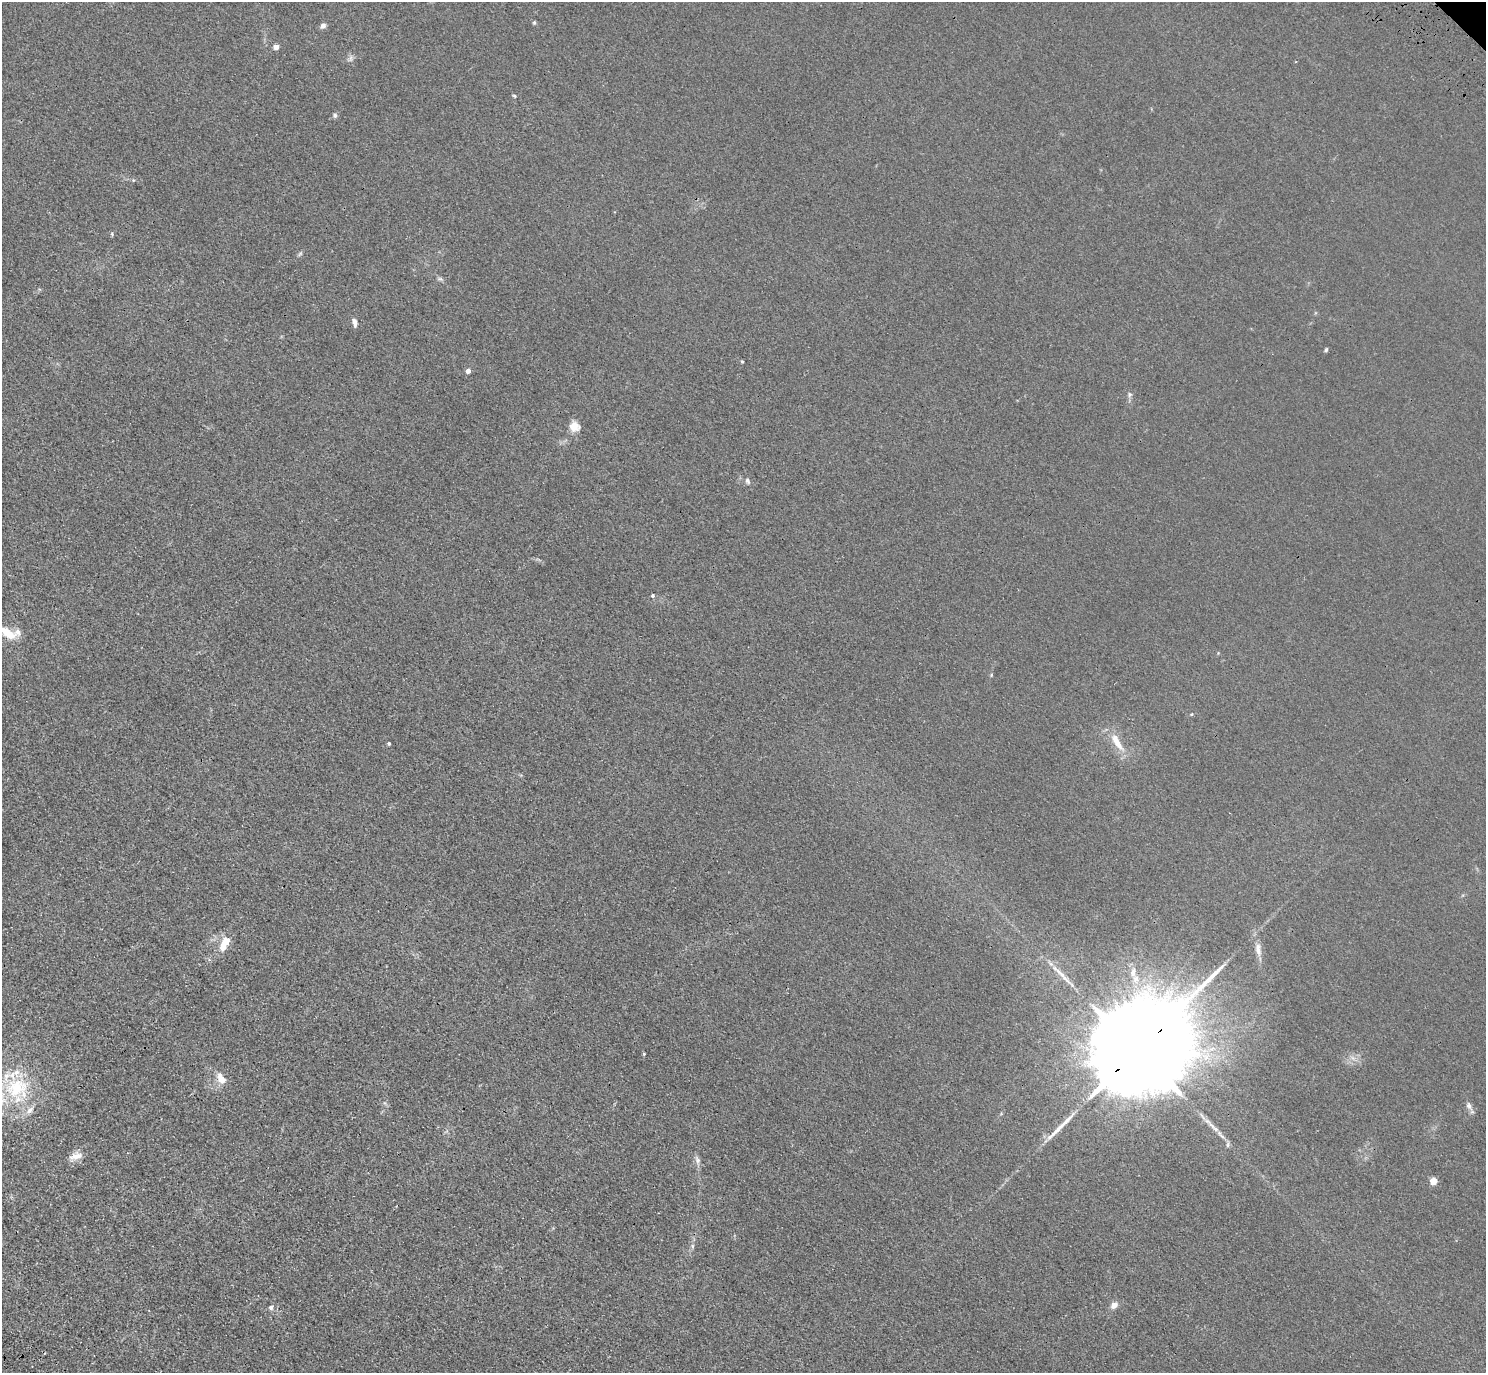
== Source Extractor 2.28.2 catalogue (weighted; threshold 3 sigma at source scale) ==
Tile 7 of 4 x 4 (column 3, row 2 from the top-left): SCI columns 3061-4544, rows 3130-4500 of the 6120 x 6120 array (HDU 1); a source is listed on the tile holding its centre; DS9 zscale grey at full resolution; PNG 1488 x 1375 px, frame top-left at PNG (2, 2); no overlay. Shown black and unused: <1% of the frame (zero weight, under 3 of 4 exposures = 6% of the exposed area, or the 3 px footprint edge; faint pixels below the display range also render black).
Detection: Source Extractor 2.28.2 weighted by HDU 2 'WHT'; one run over the whole footprint, this tile lists its part. Background 0.0132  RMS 0.0053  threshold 0.024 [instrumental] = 3 sigma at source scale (4.5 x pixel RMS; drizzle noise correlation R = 1.50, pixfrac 1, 0.05/0.05 arcsec/px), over >= 5 px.
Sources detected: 45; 4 long thin detections or spike segments (spike, bleed or trail) — not listed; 5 inside a brighter listed object's ellipse — not listed separately; the other 36 listed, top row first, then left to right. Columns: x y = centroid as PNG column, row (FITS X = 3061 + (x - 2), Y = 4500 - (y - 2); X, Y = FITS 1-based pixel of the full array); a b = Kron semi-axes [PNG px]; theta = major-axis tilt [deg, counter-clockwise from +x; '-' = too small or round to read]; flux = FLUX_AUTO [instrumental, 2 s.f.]
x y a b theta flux
534 22 5 4 - 0.74
323 26 7 6 - 2
276 47 4 4 - 5.1
350 58 9 4 81 1.4
514 96 5 4 - 0.65
335 115 7 6 - 1.3
300 254 8 4 37 0.89
440 279 7 4 -1 1
354 322 10 5 -79 2.3
1326 350 6 4 63 0.8
742 361 5 3 - 0.52
468 371 4 4 - 3.3
1129 394 7 5 49 1.3
574 427 13 11 -18 5.6
747 481 9 6 -60 1.5
652 596 3 3 - 3.4
8 633 22 10 -32 10
991 675 5 3 - 0.58
1192 714 5 3 - 0.42
1117 742 27 9 -60 9.5
389 743 4 3 - 0.72
225 943 17 8 62 9.8
1258 949 20 8 -79 5.1
1133 972 13 7 80 3.4
1137 1051 42 19 41 27000
644 1054 5 4 - 0.52
221 1079 12 8 -57 6
17 1088 37 32 -9 40
1469 1106 11 6 -63 2.2
1228 1145 8 5 82 1.3
75 1156 19 9 21 4.9
697 1160 10 7 -63 2.2
1433 1181 5 4 - 13
692 1246 6 4 -90 1
1114 1305 9 7 32 3.4
271 1307 7 6 - 1.5
Overlapping masked pixels (flux is a lower limit): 1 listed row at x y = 1137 1051
Isophote crosses this tile's border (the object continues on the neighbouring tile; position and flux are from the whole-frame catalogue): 2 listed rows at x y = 8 633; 17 1088